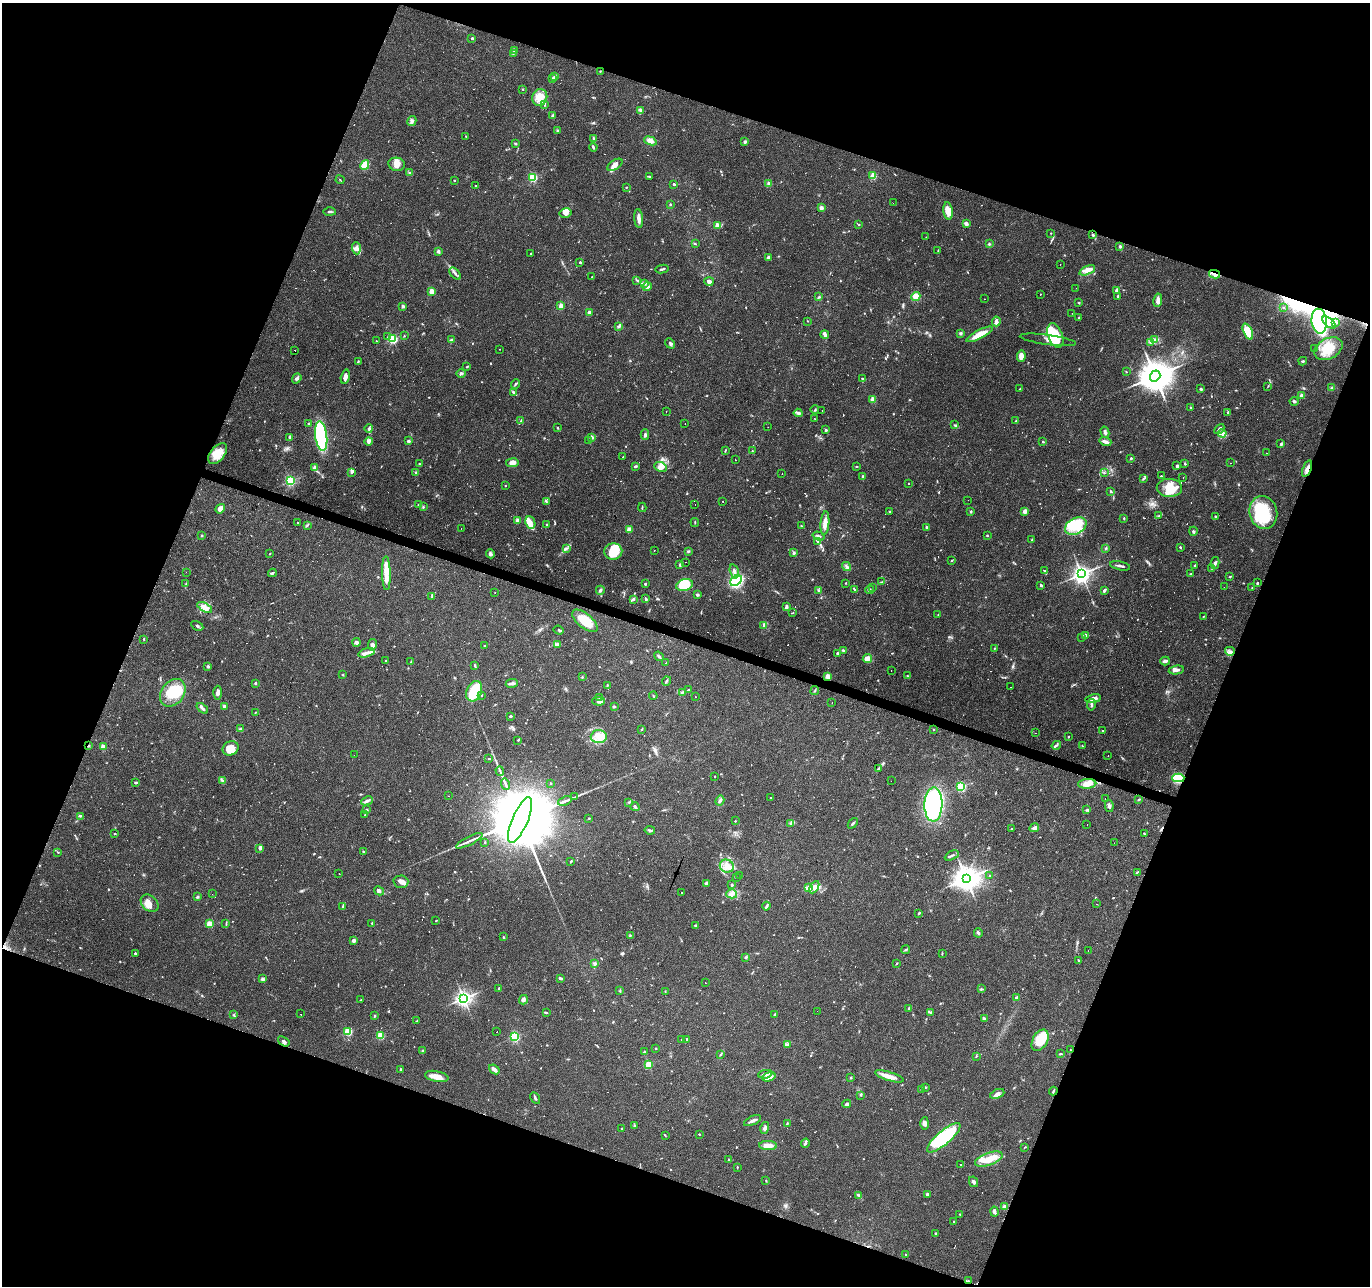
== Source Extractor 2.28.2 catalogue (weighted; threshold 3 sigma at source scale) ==
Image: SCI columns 1-5471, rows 208-5343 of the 5474 x 5616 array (HDU 1 of 3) = the unmasked area's bounding box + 8 px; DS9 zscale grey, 4 x 4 block average (1 PNG px = mean of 4 x 4 image px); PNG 1372 x 1288 px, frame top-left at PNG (2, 3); each listed source drawn as its Kron ellipse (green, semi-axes under 4 px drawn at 4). Shown black and unused: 41% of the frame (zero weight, under 2 of 3 exposures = <1% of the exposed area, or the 3 px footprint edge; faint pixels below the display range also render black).
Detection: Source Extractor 2.28.2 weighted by HDU 2 'WHT'. Background 0.066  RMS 0.0056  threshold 0.025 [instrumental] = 3 sigma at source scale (4.5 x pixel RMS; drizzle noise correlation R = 1.50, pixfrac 1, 0.0396/0.0396 arcsec/px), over >= 5 px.
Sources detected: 1005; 2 too faint to see at this stretch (4 x 4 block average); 7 inside a brighter object's white glare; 100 cosmic-ray / hot-pixel residue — neither listed nor drawn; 12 coinciding with a brighter row at this scale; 68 inside a brighter listed object's ellipse — not listed separately; of the other 816, all 500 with FLUX_AUTO >= 1.79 (the completeness limit of this list) listed and drawn (316 fainter detections not listed), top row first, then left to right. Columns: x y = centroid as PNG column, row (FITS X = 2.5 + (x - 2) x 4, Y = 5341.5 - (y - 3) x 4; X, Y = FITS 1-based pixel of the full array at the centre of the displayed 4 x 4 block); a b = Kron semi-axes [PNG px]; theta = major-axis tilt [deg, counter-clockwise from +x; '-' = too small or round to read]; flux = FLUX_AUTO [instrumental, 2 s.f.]
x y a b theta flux
472 38 2 2 - 4.1
514 50 3 3 - 4.5
513 54 4 2 - 4.1
600 71 2 2 - 2.1
555 77 2 2 - 2.3
552 78 3 2 - 4.2
522 89 2 2 - 2.3
540 97 8 7 - 35
545 105 2 2 - 1.8
640 110 3 3 - 5.4
553 116 2 2 - 2.8
412 121 5 4 - 12
557 131 4 2 - 3.3
466 137 2 2 - 1.9
594 138 3 2 - 3
650 141 6 4 -21 22
745 142 3 3 - 6.5
516 144 3 2 - 3.3
593 147 4 3 - 4.5
397 164 8 6 -11 25
365 165 5 4 - 52
615 165 8 4 33 20
410 173 2 2 - 2.1
873 176 2 2 - 130
533 177 2 2 - 310
649 177 3 2 - 2.8
340 180 4 2 - 1.8
454 181 2 2 - 3.8
674 184 3 2 - 5
769 184 2 2 - 50
475 186 2 2 - 21
626 187 2 2 - 2
893 203 2 2 - 1.8
670 204 2 2 - 6.1
821 208 2 2 - 47
948 211 9 4 -83 41
329 212 6 2 -2 5.6
566 213 6 4 12 17
639 218 9 3 -85 17
966 224 4 2 - 11
859 225 2 2 - 4.1
717 226 2 2 - 69
1051 233 2 2 - 2.4
1092 235 3 2 - 5
926 237 2 2 - 5.3
695 244 3 2 - 2.6
989 244 3 2 - 3.4
1120 246 2 2 - 25
356 248 6 4 -86 13
938 250 3 2 - 2.2
438 251 2 2 - 27
531 253 2 2 - 2.8
768 257 3 2 - 8.4
580 262 2 2 - 8.7
1060 265 2 2 - 2.6
662 269 6 2 11 7.5
1087 270 8 3 23 28
455 273 7 2 -50 7.4
1214 274 5 3 - 14
592 277 2 2 - 2.2
637 280 3 2 - 3.9
709 281 5 3 - 10
645 284 2 2 - 2.3
647 287 4 3 - 7.9
1076 288 2 2 - 2.8
1116 290 2 2 - 26
431 291 2 2 - 83
1040 294 2 2 - 2.5
916 296 5 4 - 37
1118 296 3 2 - 3.2
819 297 3 2 - 3.5
985 299 2 2 - 2.2
1158 300 7 3 80 18
1079 303 2 2 - 1.9
403 306 2 2 - 24
561 306 2 2 - 82
1283 308 3 2 - 3.3
589 312 2 2 - 23
1072 313 2 2 - 1.9
1079 318 3 2 - 4
807 321 2 2 - 2
996 321 5 3 - 14
1319 321 12 7 -83 770
1336 322 4 2 - 4.1
1329 323 8 4 -41 28
619 326 4 2 - 5.1
1248 331 8 4 -66 89
960 333 2 2 - 6.5
825 334 4 2 - 14
979 334 14 3 28 58
1055 335 13 7 -69 90
388 336 3 2 - 3.9
404 336 2 2 - 1.9
393 339 2 2 - 330
452 340 3 2 - 6.9
1048 340 28 5 -8 35
1155 340 4 2 - 5.4
376 341 3 2 - 2.1
1151 342 2 2 - 2.6
670 343 5 3 - 7.2
1314 348 2 2 - 2.8
499 349 2 2 - 4.9
1328 349 15 10 28 80
295 351 2 2 - 44
1021 356 6 3 81 21
1303 361 4 2 - 4.1
358 362 3 2 - 1.9
467 367 2 2 - 2.1
1126 372 2 2 - 2
461 373 4 3 - 6.6
1155 376 6 5 - 8700
345 377 7 3 75 17
297 378 5 3 - 9.2
862 379 3 2 - 4.1
515 384 5 2 - 4.7
1268 386 3 2 - 2.2
1331 388 3 2 - 2.3
1020 389 2 2 - 2.6
1201 389 3 2 - 4.5
513 392 4 2 - 7.5
1302 395 2 2 - 36
872 399 2 2 - 57
1294 401 4 3 - 5.1
1191 408 2 2 - 2.8
815 409 4 2 - 3.6
666 411 2 2 - 2.3
822 411 2 2 - 3.3
1228 412 3 2 - 2.8
798 413 4 2 - 9.4
815 419 2 2 - 2.1
521 420 3 2 - 2.7
1016 421 2 2 - 2.4
308 423 2 2 - 2.4
685 424 2 2 - 2
955 425 4 2 - 3.1
558 427 2 2 - 2.1
768 427 2 2 - 2.8
369 429 4 3 - 7
1219 429 6 2 48 8.6
826 430 2 2 - 12
1105 432 6 3 -76 10
1222 433 4 4 - 10
645 435 5 3 - 6.9
321 436 15 6 -82 370
290 437 4 2 - 5.5
592 437 2 2 - 32
369 441 4 3 - 7.7
409 441 4 3 - 5.8
588 441 2 2 - 2.2
1043 442 2 2 - 6.2
1105 442 6 2 -19 18
1281 444 3 2 - 5.4
725 451 3 2 - 2.2
752 451 2 2 - 2.2
1266 453 2 2 - 3.3
218 454 12 7 50 57
622 457 2 2 - 2.6
1131 458 2 2 - 9.5
736 460 2 2 - 2.3
512 463 6 3 8 22
1231 463 2 2 - 1.9
420 464 3 2 - 3.6
1185 464 3 2 - 2.9
635 466 3 2 - 5.8
856 466 2 2 - 1.8
1177 466 4 2 - 7.9
315 467 2 2 - 26
661 467 6 4 -26 20
1307 469 8 3 68 18
352 472 3 2 - 4.1
416 473 3 2 - 3.7
1104 473 2 2 - 1.9
782 474 2 2 - 4.7
863 476 3 2 - 4.9
1161 476 2 2 - 3.4
1183 477 2 2 - 2.3
1143 479 3 2 - 2.5
290 481 2 2 - 390
908 484 2 2 - 2.8
505 486 2 2 - 4.3
1169 488 12 9 -1 64
1111 491 3 2 - 2.6
968 500 2 2 - 2
546 501 4 2 - 3.4
723 501 2 2 - 8.6
695 504 2 2 - 2.2
419 505 2 2 - 1.9
423 507 3 2 - 2.5
642 507 4 2 - 3.6
220 509 5 4 - 22
890 511 3 2 - 3.2
1025 511 3 3 - 17
971 512 2 2 - 5
1263 513 16 14 -73 180
1159 516 3 3 - 3.3
1215 516 4 2 - 3.5
1124 518 2 2 - 3.5
517 520 2 2 - 45
530 522 6 4 -65 17
695 522 4 2 - 2.3
298 523 2 2 - 3.2
825 523 12 4 85 25
307 525 2 2 - 2.1
547 525 3 2 - 4
801 526 3 2 - 2.2
1076 526 11 8 29 150
926 527 3 2 - 6.2
461 529 2 2 - 1.8
629 529 2 2 - 70
1193 531 4 2 - 5.5
202 535 2 2 - 2.1
818 536 6 2 -17 5.7
987 536 2 2 - 3
1032 540 3 2 - 2.9
817 541 4 2 - 4.8
1180 547 2 2 - 3.7
566 548 3 2 - 2.7
1106 548 3 2 - 3.7
654 550 2 2 - 2.3
613 551 9 8 - 79
688 551 3 2 - 4.2
794 552 3 2 - 4.4
270 554 2 2 - 1.8
490 554 4 3 - 9
952 561 4 2 - 2.1
685 562 2 2 - 4.5
1215 563 6 3 76 9.5
680 565 2 2 - 6.8
1195 565 3 2 - 4.3
847 566 5 2 - 6.8
1120 566 10 2 -12 8.5
1212 568 2 2 - 2
734 571 7 3 -74 14
1044 571 2 2 - 2.4
186 572 2 2 - 2.3
272 573 4 2 - 5
386 573 17 4 -88 52
1082 574 3 3 - 2000
1191 574 3 2 - 3.7
1230 576 3 2 - 2.7
736 581 6 4 38 290
881 582 3 2 - 2.1
846 583 2 2 - 1.9
1257 583 3 2 - 3.5
186 584 3 2 - 2.3
645 584 2 2 - 3.6
684 585 8 5 16 56
1041 585 2 2 - 8.3
873 587 2 2 - 1.9
1224 587 2 2 - 1.9
1252 588 2 2 - 3.1
854 589 4 2 - 3.2
600 590 4 3 - 8.1
818 590 2 2 - 2.6
870 590 4 3 - 6.2
1104 590 4 3 - 5.8
495 593 2 2 - 7.7
697 595 4 3 - 5.2
432 596 3 2 - 2.3
633 599 3 3 - 5.9
646 599 4 2 - 5.8
205 607 8 4 -29 20
786 607 4 2 - 9.4
792 613 3 2 - 2.1
938 614 3 2 - 2
1203 616 2 2 - 2.5
585 621 15 7 -40 79
197 626 6 2 -29 5.1
763 626 3 2 - 3.2
559 630 5 2 - 4.7
1085 635 4 3 - 9.1
1081 637 2 2 - 21
144 639 2 2 - 2.6
357 642 4 2 - 16
557 644 4 3 - 8
372 645 5 4 - 10
484 646 2 2 - 6.1
994 648 2 2 - 2
843 650 3 2 - 5.8
1230 651 5 2 - 17
366 653 8 3 17 19
837 653 2 2 - 9.6
659 656 5 2 - 6
867 659 4 3 - 21
386 661 2 2 - 9.4
1165 661 5 2 - 12
411 662 2 2 - 2.6
666 663 2 2 - 1.8
475 665 3 2 - 4
208 666 3 2 - 6.5
891 670 2 2 - 6.4
1176 670 8 3 10 12
343 674 2 2 - 2.5
827 676 2 2 - 72
907 676 2 2 - 2.3
582 677 2 2 - 2.8
666 681 5 2 - 4.4
255 683 2 2 - 11
512 683 6 3 8 9
607 685 3 2 - 2.4
1010 687 2 2 - 2.4
688 690 3 2 - 3.2
815 690 4 2 - 3.1
474 691 11 7 67 110
682 692 4 2 - 3.2
173 693 15 11 54 95
218 693 7 3 89 15
482 695 2 2 - 2.6
653 696 4 2 - 2.3
600 697 3 2 - 3.1
695 697 2 2 - 4.5
1093 699 8 4 10 19
598 701 6 4 -1 12
832 703 2 2 - 2.2
1091 705 6 2 79 6.9
224 706 4 3 - 5
614 706 4 2 - 3.9
202 708 6 2 -39 10
255 712 3 2 - 2.2
510 716 3 2 - 4.8
240 729 3 2 - 2.6
642 729 3 2 - 2.7
934 730 2 2 - 2.1
1102 730 2 2 - 2.5
1036 733 2 2 - 1.9
599 736 8 6 4 34
1068 737 2 2 - 2.8
518 740 4 2 - 3
1056 745 5 2 - 5.7
88 746 3 2 - 3.7
1082 746 3 2 - 2.2
103 747 2 2 - 91
230 748 8 7 - 44
354 755 2 2 - 14
1108 755 2 2 - 5.4
489 758 3 2 - 2.5
879 768 3 2 - 2.2
500 771 5 2 - 3.9
714 776 2 2 - 2.3
1178 778 6 4 2 170
222 780 4 3 - 5.6
891 781 2 2 - 2.3
135 783 3 2 - 4.3
551 783 2 2 - 2.3
505 784 6 2 -74 5.7
1087 784 9 5 5 32
961 787 2 2 - 310
448 796 2 2 - 5.3
574 797 4 2 - 3.4
770 798 2 2 - 3.4
1105 799 2 2 - 40
1139 799 3 2 - 3.8
367 801 6 3 26 8.5
565 801 7 2 19 8.8
720 801 5 3 - 6.8
629 802 3 2 - 3.3
933 804 17 9 88 490
1109 806 6 2 -79 7.7
635 807 4 3 - 4.8
366 809 2 2 - 1.8
1087 810 2 2 - 2.6
365 815 2 2 - 2.8
81 816 3 2 - 2.8
589 818 2 2 - 2.4
520 820 24 8 67 94000
735 821 2 2 - 2.8
790 823 2 2 - 3
853 823 6 2 49 5.1
1087 825 2 2 - 2.1
1034 828 5 3 - 13
1012 829 2 2 - 12
650 830 5 2 - 5.8
1144 833 3 2 - 3.2
114 834 2 2 - 2.5
469 841 15 2 27 13
485 842 3 2 - 2.3
1114 843 2 2 - 7.5
260 849 3 3 - 4.6
363 851 2 2 - 2.6
58 852 3 2 - 2.1
952 855 7 2 27 6.6
571 861 3 2 - 4
727 866 7 6 - 26
1137 872 3 2 - 2.5
339 873 2 2 - 3.3
989 875 2 2 - 2.4
739 876 2 2 - 3.3
736 877 3 2 - 2.1
966 879 4 3 - 4300
401 882 7 6 - 18
706 883 3 3 - 7.5
732 885 2 2 - 13
808 887 4 3 - 7.4
814 887 7 4 59 16
379 891 5 3 - 9.2
681 893 2 2 - 7.6
212 894 2 2 - 5
732 894 5 4 - 14
198 897 3 2 - 4.7
150 903 10 7 -45 32
1097 904 2 2 - 2
343 906 4 2 - 3.5
766 906 4 2 - 5.1
919 913 3 2 - 4.1
436 921 2 2 - 1.9
372 923 2 2 - 3.4
209 924 2 2 - 110
226 924 4 2 - 3
695 926 4 2 - 3.4
978 933 4 2 - 8.4
630 935 3 2 - 2.9
503 937 2 2 - 3.1
354 941 3 3 - 11
906 950 4 2 - 4.9
1088 951 2 2 - 3.7
135 953 2 2 - 9.9
942 953 2 2 - 2.3
745 957 4 3 - 4.2
1078 961 3 2 - 4
594 963 3 3 - 5.5
897 963 3 2 - 2.4
560 978 3 2 - 6.6
262 979 2 2 - 32
705 983 2 2 - 2.2
499 988 2 2 - 2.5
981 989 3 2 - 2.6
620 991 2 2 - 3.6
665 992 3 2 - 2.2
464 998 3 2 - 1300
1016 998 4 2 - 11
360 1000 3 2 - 1.9
523 1000 5 3 - 8.9
909 1008 2 2 - 5.2
817 1011 2 2 - 3.2
546 1012 4 2 - 3.1
931 1012 3 3 - 4.3
301 1014 2 2 - 28
775 1014 2 2 - 7.1
234 1015 3 2 - 3.6
375 1016 4 2 - 2.8
984 1018 4 3 - 6
417 1021 3 2 - 3
348 1032 2 2 - 250
497 1032 2 2 - 9
380 1035 2 2 - 180
515 1037 2 2 - 390
687 1039 2 2 - 13
681 1040 2 2 - 4
1040 1040 11 7 61 100
284 1041 6 3 -37 10
787 1045 3 2 - 2.1
656 1048 2 2 - 4
1070 1050 2 2 - 1.8
423 1051 2 2 - 18
644 1052 2 2 - 11
1061 1054 4 2 - 3.2
720 1055 2 2 - 4.6
976 1056 3 2 - 2.7
648 1065 2 2 - 170
401 1069 2 2 - 2.9
494 1069 6 3 -39 18
765 1074 7 3 8 12
437 1076 12 5 -12 36
889 1076 15 4 -17 29
769 1077 7 4 19 22
851 1078 3 2 - 3.5
925 1087 2 2 - 3.2
921 1090 3 2 - 2.8
1053 1091 4 2 - 5.6
997 1094 7 4 23 18
861 1095 3 2 - 2.9
535 1098 6 2 -61 6.7
847 1104 4 3 - 7.7
753 1121 9 2 22 12
787 1123 3 2 - 2.2
925 1124 6 4 88 11
635 1125 2 2 - 1.8
765 1128 6 3 74 9.4
621 1129 2 2 - 2.1
699 1134 2 2 - 2.3
665 1136 3 2 - 2.2
944 1138 21 7 40 320
805 1143 5 2 - 6.3
768 1146 9 4 -2 28
1025 1147 3 2 - 2.2
989 1159 14 6 20 56
729 1160 3 2 - 3.1
961 1165 2 2 - 14
737 1167 2 2 - 4.3
766 1181 3 2 - 2.4
974 1182 5 3 - 7.6
927 1194 3 2 - 6.7
859 1195 3 2 - 4.8
1004 1207 2 2 - 44
994 1212 5 2 - 10
960 1214 2 2 - 2.4
954 1222 2 2 - 1.8
936 1233 2 2 - 5.9
906 1255 3 2 - 2
968 1281 2 2 - 3.2
Overlapping masked pixels (flux is a lower limit): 7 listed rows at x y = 1214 274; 1319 321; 1307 469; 827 676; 88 746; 1178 778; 968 1281
Diffuse or blended objects may show on this block-average render without a row.